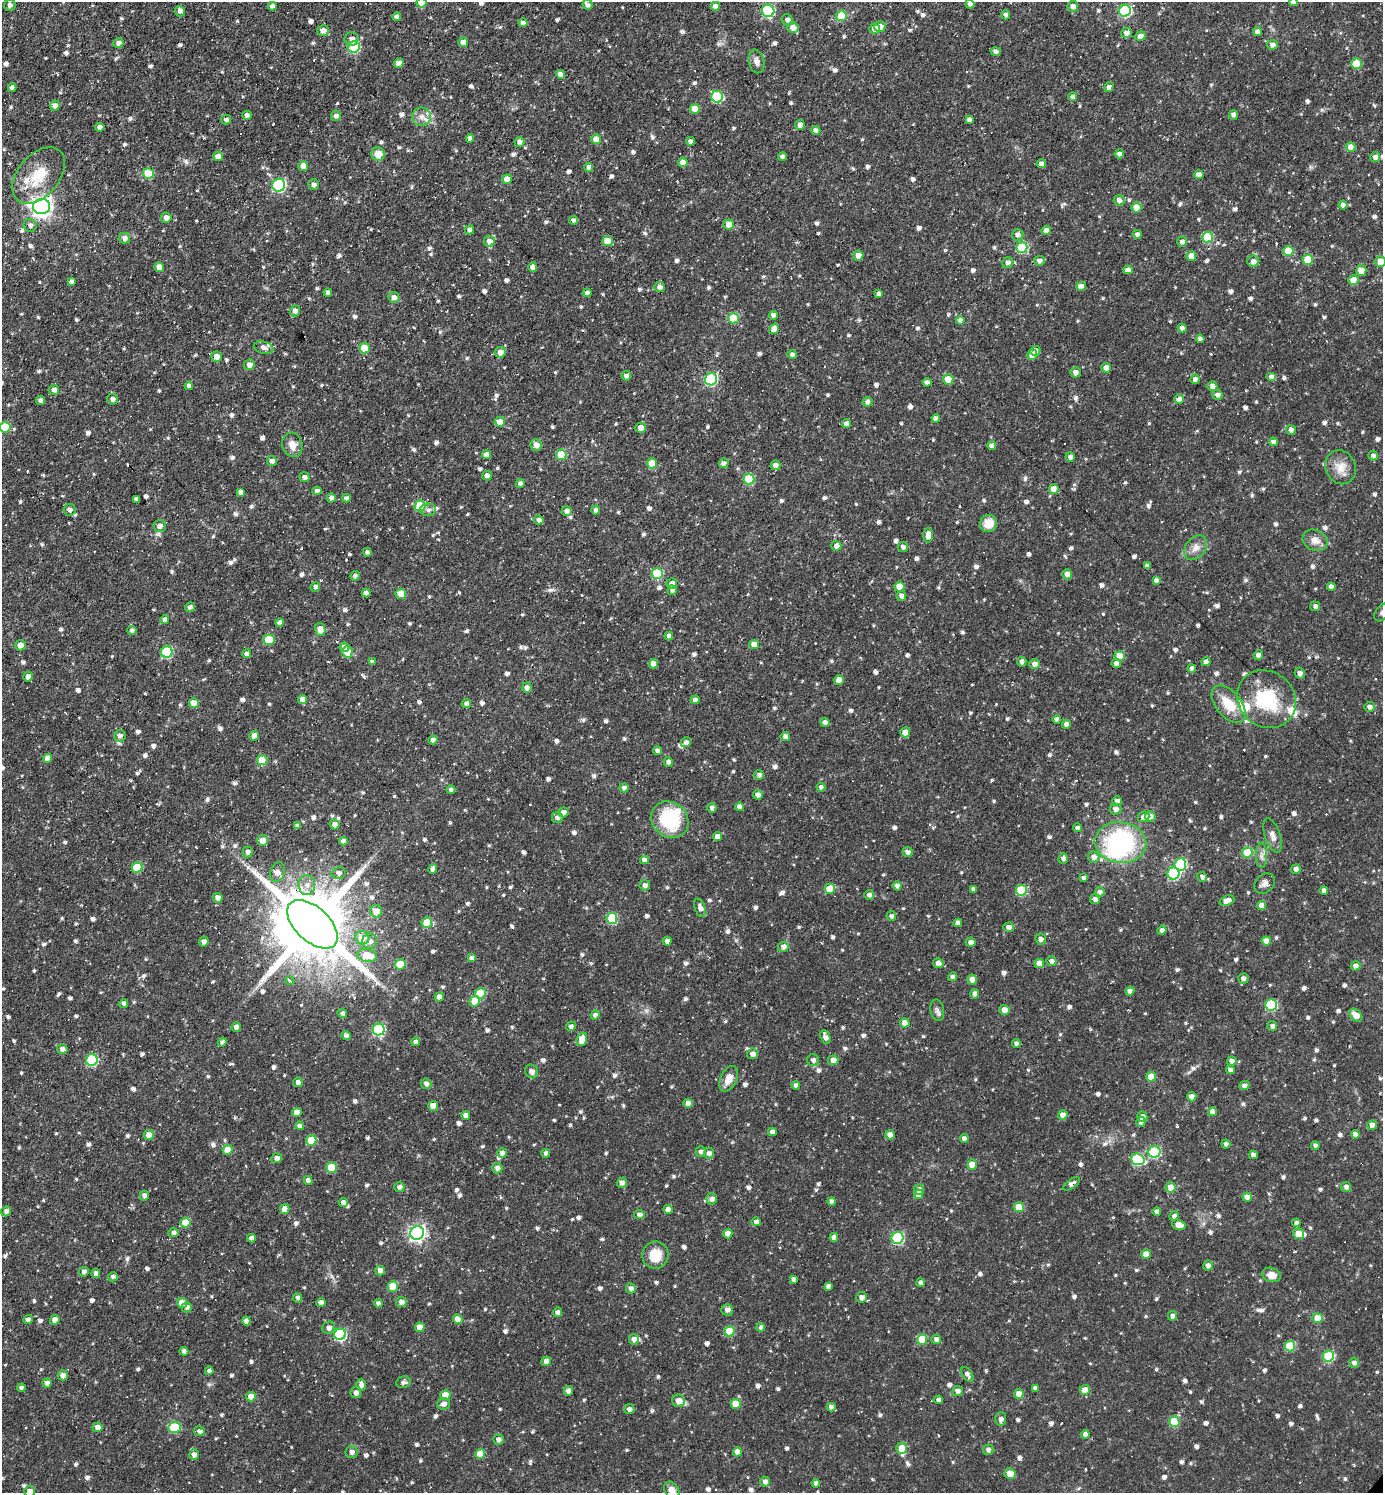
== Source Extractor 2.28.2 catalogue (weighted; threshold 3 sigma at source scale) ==
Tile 11 of 4 x 4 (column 3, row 3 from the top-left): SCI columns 3056-4436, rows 1492-2982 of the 5967 x 5964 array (HDU 1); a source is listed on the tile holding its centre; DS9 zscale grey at full resolution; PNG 1385 x 1495 px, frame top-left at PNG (2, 2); each listed source drawn as its Kron ellipse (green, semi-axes under 4 px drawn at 4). Shown black and unused: <1% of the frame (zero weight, under 2 of 3 exposures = <1% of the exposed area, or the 3 px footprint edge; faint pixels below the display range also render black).
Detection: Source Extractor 2.28.2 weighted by HDU 2 'WHT'; one run over the whole footprint, this tile lists its part. Background 0.107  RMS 0.0065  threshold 0.0293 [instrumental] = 3 sigma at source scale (4.5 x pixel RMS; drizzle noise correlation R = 1.50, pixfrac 1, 0.05/0.05 arcsec/px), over >= 5 px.
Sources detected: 1085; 3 inside a brighter object's white glare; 28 cosmic-ray / hot-pixel residue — neither listed nor drawn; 11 inside a brighter listed object's ellipse — not listed separately; of the other 1043, all 500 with FLUX_AUTO >= 2.26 (the completeness limit of this list) listed and drawn (543 fainter detections not listed), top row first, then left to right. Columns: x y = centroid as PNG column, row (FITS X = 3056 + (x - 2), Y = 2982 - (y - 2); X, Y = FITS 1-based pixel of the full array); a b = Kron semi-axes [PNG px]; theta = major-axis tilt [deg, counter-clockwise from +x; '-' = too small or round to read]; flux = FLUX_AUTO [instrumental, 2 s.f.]
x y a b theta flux
1293 2 4 4 - 3.9
422 3 5 5 - 9.5
970 4 4 4 - 2.5
10 5 6 5 - 2.4
588 5 5 5 - 2.5
272 6 4 4 - 2.5
715 6 4 4 - 3.9
1073 6 5 5 - 3.2
180 11 5 5 - 2.8
768 11 6 6 - 73
1125 11 6 6 - 66
1006 15 4 4 - 2.4
841 16 5 5 - 27
397 17 4 4 - 2.7
787 20 6 5 - 2.4
523 23 4 4 - 2.6
880 27 6 5 - 4.2
793 28 6 5 - 5.8
874 29 5 5 - 4.6
323 31 6 5 - 4.3
1257 32 4 4 - 3.8
1126 33 5 5 - 3.6
1140 36 5 4 - 3.5
351 39 7 7 - 3.5
463 42 5 4 - 3.2
118 43 5 4 - 2.8
1272 45 5 5 - 3
354 47 6 5 - 51
996 51 5 4 - 2.3
756 61 12 8 -78 3.5
399 63 5 4 - 6.6
1356 64 5 5 - 16
561 74 4 4 - 3.8
1109 87 5 3 - 3.6
12 88 4 4 - 2.6
717 97 6 6 - 47
1073 97 4 4 - 2.3
55 106 5 5 - 3.2
695 109 5 5 - 11
247 115 5 4 - 2.7
1233 115 5 4 - 3.2
336 116 5 5 - 2.8
422 117 9 9 - 4.2
226 120 5 4 - 2.4
969 120 4 4 - 2.6
800 125 5 5 - 2.8
100 127 4 4 - 2.7
816 130 4 4 - 2.7
470 138 4 4 - 2.3
596 139 5 4 - 6.4
690 141 4 4 - 2.5
519 142 5 5 - 2.6
1351 147 5 4 - 8.5
378 154 7 6 - 11
1119 154 5 4 - 2.5
218 156 5 4 - 5.3
782 157 4 4 - 2.3
1375 157 5 5 - 3
683 162 5 5 - 5.3
1042 164 4 4 - 3.8
303 166 5 5 - 6.3
589 167 4 4 - 2.4
148 173 5 5 - 17
39 175 33 20 50 23
1199 175 5 4 - 4
507 179 5 4 - 5.9
314 184 5 5 - 3
279 185 6 6 - 80
1119 200 5 5 - 3.3
1343 205 4 4 - 2.9
42 206 8 7 - 370
1137 207 5 5 - 11
166 218 5 5 - 4.1
573 220 4 4 - 2.8
729 224 5 5 - 8.4
30 225 7 6 - 2.4
469 230 5 4 - 2.5
1046 230 4 4 - 3.8
1137 234 5 4 - 2.3
1018 235 6 5 - 2.6
1207 237 5 5 - 36
124 238 6 5 - 3.3
489 241 5 5 - 3.7
608 241 5 5 - 12
1182 242 5 5 - 2.4
1022 247 5 5 - 40
1288 251 5 5 - 20
858 255 5 5 - 4.9
1191 256 5 5 - 6
1308 260 5 5 - 17
1039 261 5 5 - 2.9
1253 261 6 5 - 3.4
1381 262 5 5 - 11
1008 263 5 5 - 2.9
159 267 5 5 - 4.4
533 267 5 4 - 4.5
1128 270 4 4 - 4.1
1361 270 5 5 - 8.8
1353 280 5 4 - 10
71 282 4 4 - 2.6
1081 286 5 4 - 5.9
660 287 5 5 - 3.2
328 293 4 3 - 2.3
587 293 4 4 - 2.9
878 294 4 3 - 2.3
394 297 5 5 - 3.2
295 311 5 5 - 3
773 315 4 4 - 2.8
733 318 5 5 - 24
960 320 4 4 - 2.5
1182 328 4 4 - 2.9
774 329 5 4 - 5
1200 339 4 4 - 3
264 348 10 6 -13 2.4
365 348 5 5 - 17
1035 351 5 5 - 2.6
500 352 5 5 - 4.5
792 354 4 4 - 2.6
1032 355 5 5 - 7.5
217 357 5 5 - 4
249 365 5 5 - 4.7
1106 368 5 4 - 4.8
1075 372 5 5 - 3.3
626 376 5 4 - 3.3
1271 377 5 4 - 3.6
711 379 6 6 - 75
948 379 5 5 - 8.4
1195 379 4 4 - 2.5
927 382 4 4 - 2.7
189 386 4 4 - 2.6
1212 386 5 5 - 3.7
54 390 5 5 - 2.6
1217 395 5 5 - 2.4
112 399 5 5 - 2.9
1179 399 5 4 - 5.1
40 401 4 4 - 2.7
867 402 5 4 - 2.6
936 418 4 4 - 3.1
500 422 5 5 - 6.8
846 424 4 4 - 3.1
5 427 5 5 - 21
641 428 5 5 - 5.2
1291 430 5 4 - 2.4
1273 442 4 4 - 2.8
292 445 12 10 -75 6.3
536 445 6 5 - 4.8
992 446 4 4 - 2.8
487 455 4 4 - 4.2
561 455 5 5 - 19
1373 456 5 4 - 2.3
1070 457 5 4 - 2.9
272 461 5 5 - 2.5
652 463 5 5 - 15
724 463 5 4 - 2.3
775 465 5 5 - 3.8
1341 467 17 15 -64 9.1
487 476 5 4 - 2.8
304 477 5 5 - 2.3
749 479 5 5 - 35
520 483 4 4 - 2.3
1054 489 5 4 - 7.1
317 491 4 4 - 2.8
240 492 4 4 - 2.4
331 498 4 4 - 2.5
346 498 4 4 - 2.5
136 499 4 4 - 2.7
420 506 5 5 - 30
70 510 6 6 - 2.3
428 510 8 6 -2 2.3
596 510 4 4 - 2.4
567 511 5 5 - 3.3
539 520 4 4 - 3.6
989 523 9 8 - 11
160 526 6 6 - 2.7
928 535 7 5 -90 5.5
1315 540 13 10 -28 5.7
836 546 5 5 - 4.4
903 547 5 5 - 2.4
1196 548 14 9 52 5.3
367 552 4 4 - 2.4
1147 566 4 4 - 2.8
657 574 5 5 - 35
1067 574 5 5 - 3
355 576 4 4 - 2.5
1156 580 4 4 - 2.4
672 583 5 5 - 3
899 586 5 5 - 11
315 587 5 4 - 2.3
1331 587 4 4 - 3.1
672 590 5 4 - 2.3
366 593 4 4 - 3.3
401 594 5 5 - 13
901 596 5 5 - 2.7
1315 606 5 5 - 2.4
190 607 5 5 - 2.7
1382 612 10 6 53 2.3
165 620 4 4 - 2.6
280 622 4 4 - 2.9
132 630 4 4 - 2.3
320 630 7 5 -77 6.4
669 636 4 4 - 3
269 640 6 5 - 21
754 644 5 5 - 5.7
20 645 5 5 - 4.7
344 647 5 4 - 4.3
167 652 6 5 - 44
347 652 5 5 - 14
247 654 4 4 - 2.5
1258 655 5 4 - 2.6
1120 656 5 5 - 12
372 662 4 4 - 2.5
1022 662 5 4 - 2.5
1206 662 4 4 - 3
1116 663 5 4 - 2.7
653 664 4 4 - 4.7
1035 664 5 5 - 4.2
1192 668 4 4 - 2.5
1300 673 5 5 - 3.1
28 676 5 5 - 2.5
839 680 5 5 - 7.6
527 688 5 5 - 3.1
1266 699 31 27 -39 43
302 700 4 4 - 4.7
695 700 4 4 - 2.4
194 703 5 5 - 7
466 704 5 4 - 2.6
1228 704 22 12 -50 17
1369 707 5 5 - 2.7
1057 719 4 4 - 2.4
825 722 5 4 - 3.7
1066 724 4 4 - 3.6
905 732 5 5 - 5.7
120 736 6 5 - 2.8
254 736 5 4 - 5.6
785 736 5 4 - 3.2
433 740 5 4 - 3.2
686 742 5 5 - 2.7
658 751 4 4 - 3.5
48 758 5 4 - 5.4
262 760 5 5 - 14
668 762 5 4 - 2.7
759 775 5 5 - 2.4
821 787 4 4 - 2.4
624 788 4 4 - 2.5
451 790 4 4 - 2.4
758 795 5 5 - 2.6
1117 801 5 5 - 3.7
740 807 4 4 - 5.1
712 808 5 4 - 2.3
1115 809 6 5 - 3
563 812 5 5 - 3.4
1150 816 5 5 - 4.6
1143 817 6 5 - 4.1
557 818 5 5 - 2.7
670 820 20 17 -38 44
335 824 5 5 - 3.2
297 826 4 4 - 2.4
1077 828 4 4 - 2.5
1273 836 18 7 -71 4.5
718 837 4 4 - 6.8
263 841 5 5 - 8
343 841 4 4 - 3.3
1120 842 26 20 -7 88
248 852 5 5 - 2.6
907 852 5 5 - 2.5
1247 852 5 5 - 25
1262 856 12 5 -89 3.3
1094 857 6 5 - 3.4
1063 859 5 4 - 2.3
645 860 4 4 - 3.8
1180 864 6 6 - 54
137 867 5 5 - 24
432 869 5 4 - 3.2
1296 869 5 4 - 3
278 872 10 7 69 4
339 873 7 6 - 2.3
1174 873 6 6 - 63
1202 877 5 4 - 2.3
1084 878 4 4 - 2.6
1264 884 11 9 44 3.4
307 885 10 8 -85 4.6
645 885 5 5 - 2.6
897 886 5 4 - 3.1
830 889 5 5 - 13
973 889 4 4 - 2.4
1021 890 5 5 - 36
1324 890 4 4 - 2.6
1100 892 5 5 - 2.6
869 895 5 5 - 2.4
218 898 5 4 - 3.4
1095 899 5 5 - 2.3
1227 900 8 5 20 4.9
1261 906 4 4 - 6.9
700 908 9 5 -72 3.6
376 911 6 6 - 7.5
891 916 5 5 - 2.4
612 918 5 5 - 39
427 923 5 5 - 18
958 923 4 4 - 3.4
312 924 31 17 -43 9300
1009 927 5 4 - 3.1
1162 930 5 4 - 3.1
362 938 7 7 - 10
1041 939 5 5 - 2.3
370 941 8 7 - 3.8
667 941 4 4 - 2.8
1266 941 4 4 - 6.7
204 942 5 4 - 3.1
970 942 5 4 - 2.7
783 947 5 5 - 4.4
367 955 10 6 -14 16
472 958 4 4 - 3.1
1051 961 5 5 - 2.4
938 963 5 5 - 3.4
1039 963 4 4 - 6.6
400 964 5 5 - 18
1356 966 5 4 - 3.3
953 977 4 4 - 3.2
1243 978 5 5 - 2.9
972 980 5 4 - 5.8
290 981 5 3 - 2.6
1130 991 4 4 - 3.1
480 993 5 5 - 22
975 994 5 4 - 2.7
439 997 4 4 - 5
475 1001 5 5 - 10
124 1003 4 4 - 2.7
1271 1005 6 5 - 51
937 1010 11 7 -80 2.3
1004 1010 5 5 - 4.9
342 1013 5 4 - 2.6
595 1015 4 4 - 2.8
1356 1015 8 5 -44 7
905 1023 5 4 - 10
571 1026 5 4 - 2.4
1272 1026 5 5 - 2.6
236 1027 4 4 - 3.1
379 1030 6 6 - 61
346 1035 5 4 - 2.4
825 1037 7 4 -68 3.9
582 1039 7 5 72 9
222 1042 5 4 - 2.3
416 1042 4 4 - 2.3
1016 1043 4 4 - 2.4
62 1049 5 5 - 2.8
753 1054 5 5 - 3.5
92 1060 6 5 - 55
813 1060 6 5 - 2.7
833 1060 5 5 - 5.8
1232 1061 5 4 - 2.7
1231 1070 4 4 - 3.6
532 1071 7 6 - 2.8
1151 1077 5 5 - 11
729 1079 14 8 64 7.2
298 1082 5 4 - 2.5
426 1084 5 5 - 2.4
796 1085 4 4 - 2.4
1244 1086 5 4 - 2.4
1192 1097 5 4 - 3.9
688 1103 4 4 - 4.8
433 1106 5 5 - 9
297 1112 5 4 - 5.7
1212 1112 5 4 - 4
466 1115 4 4 - 3.7
1063 1115 5 4 - 5.4
1142 1117 5 5 - 2.7
1141 1122 5 4 - 2.5
1372 1125 5 4 - 4.2
300 1126 4 4 - 3
772 1132 4 4 - 3.1
1355 1134 4 4 - 3.2
149 1135 5 5 - 6.8
890 1135 5 4 - 5.6
964 1138 4 4 - 3.4
311 1140 5 5 - 19
1226 1144 4 4 - 2.3
1315 1146 4 4 - 2.3
228 1150 5 5 - 12
701 1152 5 5 - 2.5
1154 1152 6 5 - 53
502 1153 5 4 - 2.6
546 1153 4 4 - 2.5
709 1153 5 5 - 2.7
1253 1155 4 4 - 2.8
277 1158 5 5 - 2.9
1138 1159 7 5 -20 52
972 1165 5 5 - 8.8
331 1167 5 5 - 24
497 1168 5 5 - 3.2
308 1180 4 4 - 3.5
622 1183 5 5 - 3.2
1072 1184 9 4 36 2.8
399 1187 5 5 - 2.4
1170 1187 5 5 - 6.7
1346 1187 5 5 - 2.6
919 1189 5 5 - 3.3
919 1194 5 4 - 6.3
144 1196 5 4 - 2.5
1247 1197 5 4 - 4
712 1199 5 5 - 3.5
832 1202 4 4 - 4.1
343 1203 4 4 - 3.4
1019 1207 5 5 - 18
285 1209 5 4 - 7.8
668 1209 4 4 - 6.3
6 1211 5 4 - 2.7
1157 1211 4 4 - 2.5
639 1214 5 4 - 2.6
1174 1216 5 4 - 2.4
185 1222 5 5 - 14
756 1222 4 4 - 2.4
1296 1223 4 4 - 2.7
1179 1225 7 5 -16 6.6
173 1233 5 4 - 2.3
417 1233 7 6 - 210
728 1234 5 4 - 6
1299 1234 5 5 - 11
834 1237 4 4 - 3.2
251 1238 4 4 - 2.9
898 1238 6 6 - 59
1146 1254 5 4 - 5.3
655 1255 13 13 - 13
1208 1265 5 4 - 2.9
380 1271 5 4 - 3.6
84 1272 5 4 - 2.7
96 1273 4 4 - 2.8
1272 1275 9 7 -18 5.5
113 1277 5 4 - 2.3
794 1279 4 4 - 2.4
921 1283 4 4 - 3.2
393 1286 5 5 - 20
828 1286 4 4 - 2.3
631 1288 5 5 - 2.7
862 1297 5 5 - 3.3
297 1298 5 4 - 2.7
401 1302 5 5 - 3.2
182 1303 5 5 - 9.8
321 1303 4 4 - 4.1
378 1303 4 4 - 2.4
187 1307 5 5 - 2.5
727 1310 6 5 - 3
557 1312 5 4 - 2.5
1173 1316 5 4 - 2.6
1317 1318 5 5 - 11
458 1319 5 4 - 5.8
28 1320 4 4 - 2.5
55 1320 5 4 - 5.5
246 1321 4 4 - 2.9
420 1327 5 4 - 8.2
761 1327 4 4 - 2.3
329 1328 6 6 - 2.3
729 1331 5 5 - 20
340 1334 6 5 - 69
634 1339 5 5 - 3.9
922 1339 5 5 - 18
936 1339 5 4 - 3.2
1290 1346 5 5 - 26
184 1351 4 4 - 3.7
1328 1356 5 5 - 43
546 1361 5 4 - 3.4
1354 1363 5 5 - 2.9
209 1371 4 4 - 2.3
967 1374 8 5 -57 2.7
63 1375 5 5 - 3.9
403 1382 7 5 9 2.4
47 1383 4 4 - 3.3
361 1385 6 4 87 2.7
22 1388 4 4 - 2.4
1035 1388 4 4 - 2.4
1085 1390 5 5 - 8.1
569 1391 4 4 - 4.4
958 1391 5 5 - 2.8
356 1392 5 5 - 2.6
1019 1394 5 4 - 12
445 1395 5 5 - 9.5
251 1397 5 4 - 8.2
939 1400 4 4 - 3.2
678 1401 6 6 - 7
444 1404 6 5 - 3.4
736 1404 5 5 - 14
831 1407 4 4 - 3.2
629 1409 5 5 - 2.6
1001 1419 7 5 86 2.7
1174 1422 5 5 - 24
97 1427 5 5 - 3.6
175 1427 6 5 - 28
199 1431 5 5 - 2.5
1085 1434 4 4 - 2.7
498 1440 5 5 - 3
902 1448 5 5 - 13
988 1450 5 5 - 2.7
351 1452 6 6 - 3.1
737 1452 4 4 - 6.3
480 1454 5 5 - 13
194 1455 5 4 - 3.2
1010 1474 5 5 - 6.4
765 1482 5 4 - 2.8
816 1483 4 4 - 2.3
672 1490 9 6 -54 5.3
30 1491 5 5 - 4.4
Overlapping masked pixels (flux is a lower limit): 3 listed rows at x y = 312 924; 1072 1184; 729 1331
Isophote crosses this tile's border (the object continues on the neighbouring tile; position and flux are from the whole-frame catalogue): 7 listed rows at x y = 1293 2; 422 3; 1381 262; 5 427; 1382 612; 672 1490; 30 1491